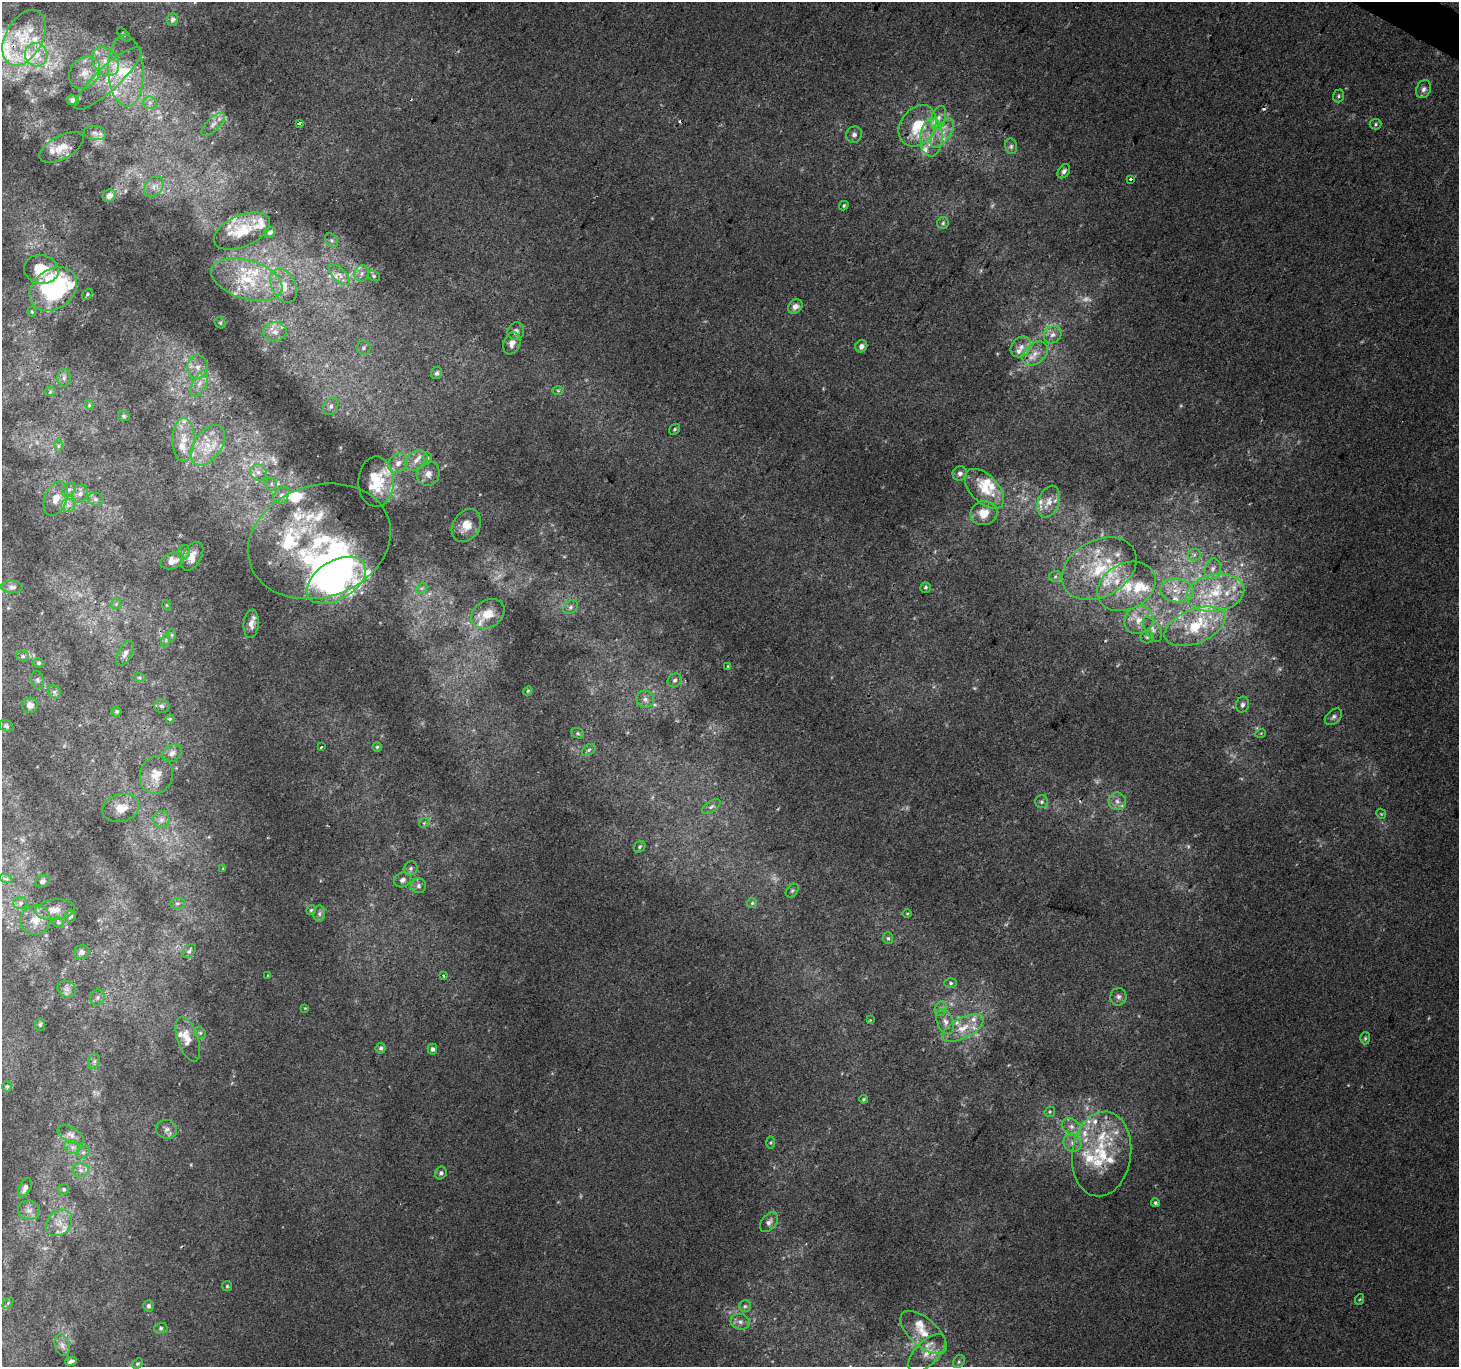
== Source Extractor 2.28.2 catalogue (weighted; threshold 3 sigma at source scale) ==
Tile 10 of 4 x 4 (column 2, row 3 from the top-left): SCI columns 1464-2920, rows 1626-2990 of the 5833 x 5915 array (HDU 1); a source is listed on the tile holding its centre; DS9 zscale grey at full resolution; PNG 1461 x 1369 px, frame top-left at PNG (2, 2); each listed source drawn as its Kron ellipse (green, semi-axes under 4 px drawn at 4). Shown black and unused: <1% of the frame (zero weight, under 2 of 3 exposures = <1% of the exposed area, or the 3 px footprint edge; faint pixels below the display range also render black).
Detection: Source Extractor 2.28.2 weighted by HDU 2 'WHT'; one run over the whole footprint, this tile lists its part. Background 0.0134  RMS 0.0059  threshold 0.0267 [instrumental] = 3 sigma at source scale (4.5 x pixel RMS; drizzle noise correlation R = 1.50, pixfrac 1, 0.0396/0.0396 arcsec/px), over >= 5 px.
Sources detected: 302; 14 too faint to see at this stretch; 3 inside a brighter object's white glare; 4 cosmic-ray / hot-pixel residue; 1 long thin detection or spike segment (spike, bleed or trail) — neither listed nor drawn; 70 inside a brighter listed object's ellipse — not listed separately; the other 210 listed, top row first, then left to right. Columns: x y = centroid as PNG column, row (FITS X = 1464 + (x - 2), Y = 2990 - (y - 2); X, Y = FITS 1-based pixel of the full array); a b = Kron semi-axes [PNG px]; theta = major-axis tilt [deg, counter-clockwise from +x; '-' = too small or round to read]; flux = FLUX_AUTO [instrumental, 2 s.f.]
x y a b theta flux
173 20 6 5 - 2.2
124 35 8 4 -47 0.99
24 38 30 18 62 22
36 55 12 11 - 7.7
105 61 16 12 -51 9.8
126 71 36 17 -88 29
85 73 17 14 50 9.4
108 78 44 12 43 17
1424 89 9 7 64 2.5
1339 96 6 5 - 1.2
73 100 6 5 - 2.3
150 103 7 6 - 2.1
938 118 12 7 72 3.8
299 123 4 3 - 2.1
213 124 15 6 44 3.8
1376 124 6 5 - 0.98
918 126 22 17 55 23
95 133 11 7 -8 2.8
942 133 17 8 55 6.9
854 135 8 7 - 2.2
931 137 19 11 87 11
1011 146 8 6 -77 1.6
62 147 24 11 29 9.2
1064 171 7 5 54 2.4
1130 179 3 3 - 1.8
154 186 12 8 53 3.6
109 196 7 6 - 3.5
844 206 5 3 - 0.81
943 223 6 6 - 1.3
242 231 30 15 23 15
270 232 6 5 - 1.8
332 240 8 5 -55 1.3
41 269 17 14 -13 15
362 274 8 7 - 2.6
339 275 13 6 -43 4.2
374 276 6 5 - 0.96
247 280 37 19 -17 30
283 286 18 12 -64 7.9
53 289 25 19 35 82
87 294 6 4 49 1.1
795 307 8 6 46 3.9
32 312 5 4 - 0.74
220 323 6 5 - 0.83
516 331 9 8 - 2.8
275 332 12 9 1 4.6
1053 335 9 8 - 3.2
512 343 11 8 70 4.3
861 346 6 6 - 2.7
1021 347 11 9 48 4.3
364 348 7 7 - 1.5
1035 353 14 10 40 6.6
198 367 11 10 - 5.5
437 373 6 5 - 1.5
64 378 9 6 88 1.9
200 383 14 6 64 4.3
558 390 6 4 -1 0.83
50 392 6 3 19 0.67
89 405 5 4 - 0.68
331 406 9 7 57 2.5
124 416 6 5 - 0.88
675 429 6 5 - 1
184 440 22 11 89 9.8
208 445 23 13 55 15
58 446 6 4 89 0.97
428 458 6 4 89 0.95
416 460 12 9 35 5
398 463 11 9 38 4.3
258 472 9 7 -44 3
960 473 7 6 - 2.1
428 474 12 11 - 5.2
376 482 25 17 89 19
271 484 6 6 - 1.5
69 489 8 6 47 1.8
984 489 24 13 -46 14
80 494 9 7 69 3.1
281 495 10 7 52 3.1
56 499 18 11 69 7.1
95 499 8 6 -16 1.8
1049 502 16 10 70 7.4
68 505 7 6 - 2.7
984 513 13 12 - 9.9
466 526 18 13 58 8.3
319 541 73 56 18 110
184 552 7 5 75 1.5
1194 555 6 6 - 1.5
192 556 15 9 60 4.7
172 561 12 8 16 6
1099 569 40 28 29 41
1213 569 10 8 74 3.6
1055 576 6 5 - 1.1
336 580 32 19 30 250
1126 586 30 23 27 26
12 587 11 6 -4 2
925 587 5 5 - 0.93
422 588 6 4 44 1.1
1177 590 17 12 -6 9.9
1215 593 29 18 9 29
116 604 5 5 - 0.88
166 605 5 3 - 0.51
570 607 8 6 42 1.8
488 614 18 13 31 9.3
1139 620 15 13 28 8.4
251 624 14 7 85 4.1
1195 626 32 17 22 31
1152 629 14 7 -58 3.1
172 635 6 4 -90 0.94
1147 637 6 6 - 1.4
166 640 7 4 72 1.1
125 653 14 7 64 3.4
23 656 6 5 - 1.3
39 663 6 4 -15 0.89
728 666 4 4 - 0.5
139 677 6 4 1 1.1
37 680 9 6 -75 1.4
675 680 7 6 - 1.6
528 691 4 4 - 0.61
54 692 7 6 - 1.6
645 699 9 8 - 3
30 705 8 7 - 3.2
1242 705 8 6 76 1.8
162 706 8 6 -15 1.7
117 711 5 5 - 1.1
1334 717 10 6 44 2
170 719 4 4 - 0.7
6 726 8 5 -27 1.2
578 733 6 5 - 0.97
1261 733 5 3 - 0.5
321 747 3 3 - 2.3
377 747 4 4 - 0.87
589 750 8 5 37 1.4
172 753 10 8 37 3.1
156 775 19 16 73 8.9
1117 801 9 8 - 3.5
1041 802 6 6 - 1.5
711 807 10 5 34 1.7
121 808 19 13 14 9.4
1381 814 5 4 - 0.67
161 820 8 8 - 2.9
424 823 6 4 45 0.83
640 847 6 5 - 1.2
411 868 7 6 - 1.5
223 869 4 3 - 1.7
6 879 7 4 -18 1
402 880 9 7 25 2.3
42 881 7 6 - 1.5
418 886 7 7 - 2
792 890 7 5 49 1.3
20 903 7 6 - 1.4
177 903 7 5 2 1.4
752 903 5 5 - 0.9
55 910 20 10 6 6.6
311 910 5 5 - 0.76
907 913 5 3 - 0.56
319 914 8 6 -90 1.6
70 916 6 5 - 1.5
36 920 15 14 - 7.7
58 922 6 5 - 1
888 938 6 5 - 1
189 951 8 5 47 1.4
82 952 8 7 - 2.3
268 975 3 2 - 0.45
444 976 4 3 - 1.2
951 983 6 5 - 1.2
67 989 9 8 - 2.7
1118 997 8 8 - 2.3
97 998 8 7 - 1.8
305 1008 3 3 - 0.4
941 1009 8 6 67 1.8
870 1020 4 3 - 0.62
945 1022 13 8 -69 3.7
40 1024 6 5 - 1
963 1028 23 10 27 11
200 1033 6 5 - 1.1
1365 1038 6 5 - 0.99
188 1039 23 10 -71 5.5
381 1048 5 5 - 1.2
432 1049 5 5 - 1.7
94 1061 7 5 69 1.5
7 1086 5 5 - 0.91
863 1099 4 3 - 0.7
1050 1112 6 5 - 0.9
1071 1126 10 7 -32 3.7
167 1129 10 9 - 3.3
71 1135 14 7 -29 4
771 1142 6 3 90 0.71
1072 1143 9 8 - 3.6
72 1147 8 6 -22 2.3
83 1152 7 6 - 1.8
1102 1154 42 29 82 42
81 1170 8 7 - 2.6
441 1173 6 5 - 1.5
25 1188 10 5 63 2.9
64 1189 6 5 - 1.2
1156 1203 4 4 - 1.2
29 1210 11 9 -12 3.8
769 1222 11 7 50 2.6
59 1223 14 11 46 7.7
227 1286 5 5 - 0.81
1360 1299 5 3 - 0.62
8 1303 6 4 46 0.84
148 1306 6 5 - 1.7
745 1306 6 6 - 1.3
740 1322 9 8 - 3
161 1328 6 5 - 1.1
924 1332 28 13 -42 13
62 1345 11 7 -72 3
927 1353 24 11 45 9.1
71 1361 6 3 15 1.5
959 1362 7 5 55 1.1
137 1364 6 4 42 1